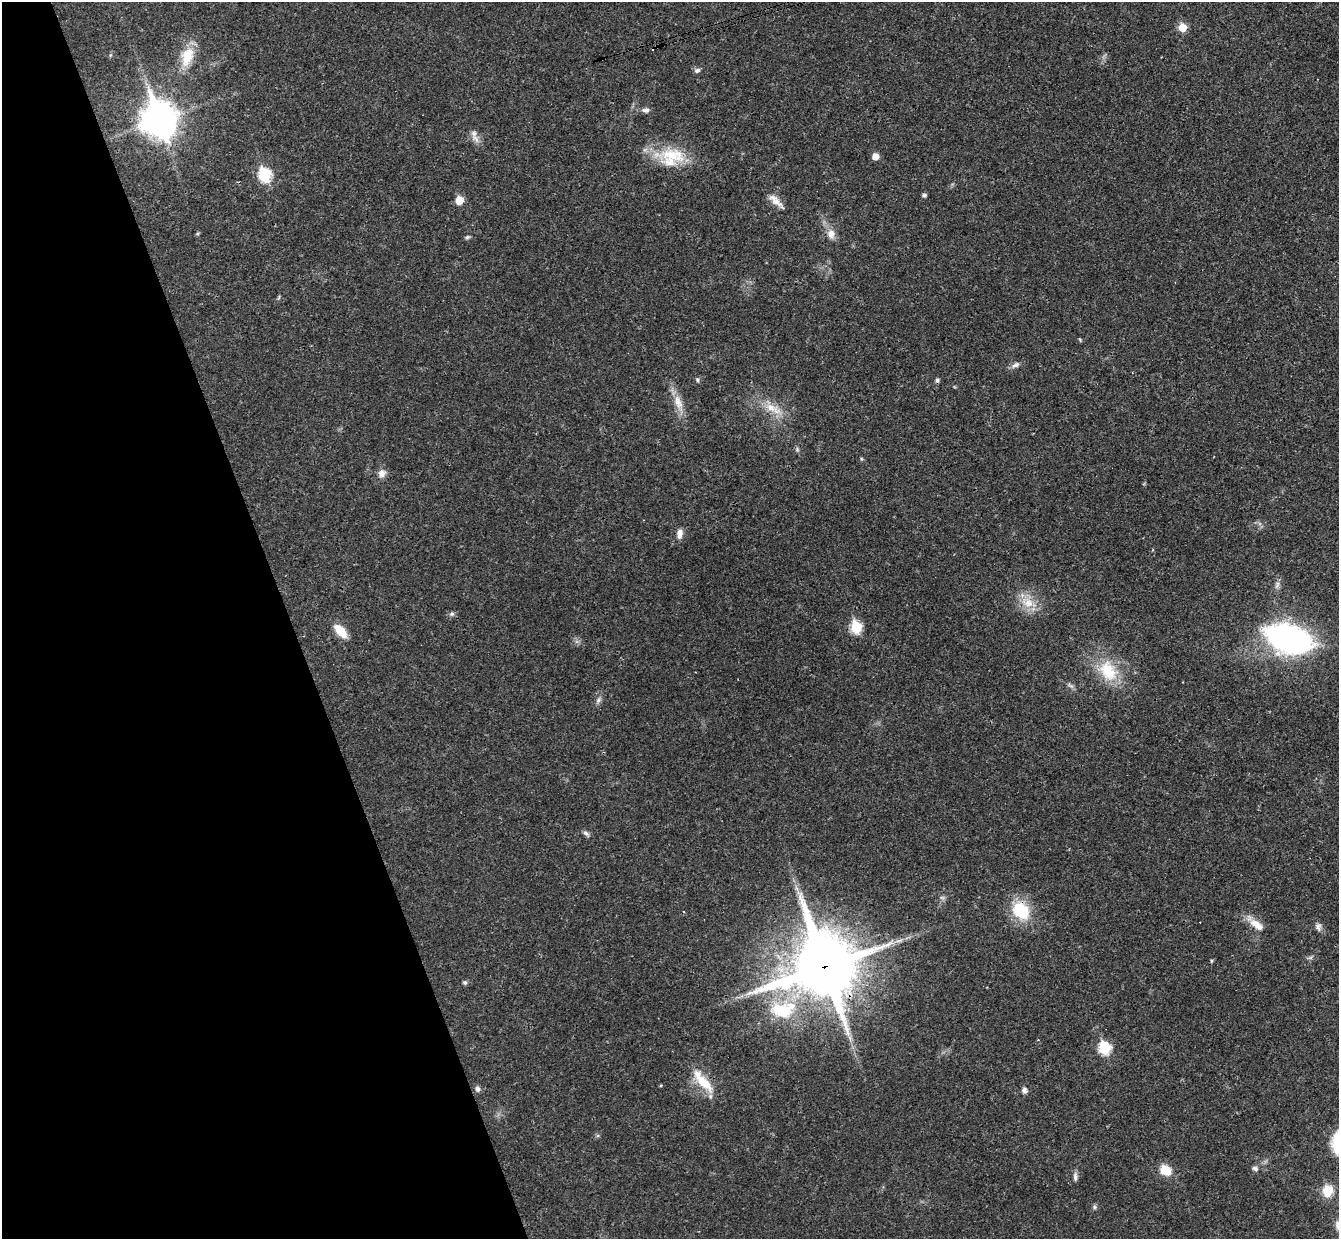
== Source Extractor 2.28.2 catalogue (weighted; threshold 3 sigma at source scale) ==
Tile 5 of 4 x 4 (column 1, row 2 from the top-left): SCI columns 56-1392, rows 2645-3881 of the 5460 x 5411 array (HDU 1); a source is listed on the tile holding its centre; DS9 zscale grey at full resolution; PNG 1341 x 1241 px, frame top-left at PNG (2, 2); no overlay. Shown black and unused: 22% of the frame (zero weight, under 3 of 4 exposures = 6% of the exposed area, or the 3 px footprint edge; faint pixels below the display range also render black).
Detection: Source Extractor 2.28.2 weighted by HDU 2 'WHT'; one run over the whole footprint, this tile lists its part. Background 0.0325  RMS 0.0025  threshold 0.0114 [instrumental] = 3 sigma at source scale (4.5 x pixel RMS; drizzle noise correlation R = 1.50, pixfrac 1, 0.05/0.05 arcsec/px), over >= 5 px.
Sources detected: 53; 2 too faint to see at this stretch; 2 cosmic-ray / hot-pixel residue — not listed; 2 inside a brighter listed object's ellipse — not listed separately; the other 47 listed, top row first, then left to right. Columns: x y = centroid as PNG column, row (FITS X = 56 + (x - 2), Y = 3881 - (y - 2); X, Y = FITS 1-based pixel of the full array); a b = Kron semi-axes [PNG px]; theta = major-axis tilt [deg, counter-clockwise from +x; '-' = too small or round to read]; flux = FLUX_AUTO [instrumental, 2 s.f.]
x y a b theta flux
1182 27 6 6 - 5.6
187 56 25 14 72 6.7
697 70 8 6 21 0.72
645 110 10 6 -3 0.94
159 120 13 11 -73 520
474 133 10 8 -81 1.3
671 155 43 19 -9 11
875 156 5 5 - 2.6
264 175 7 6 - 25
924 195 4 4 - 0.72
459 200 6 5 - 5.3
776 202 25 7 -40 2.3
831 234 14 11 -82 2.2
467 237 6 5 - 0.44
1016 365 12 7 17 1
697 380 6 5 - 0.41
678 403 25 10 -69 3.6
772 408 27 10 -29 4.8
382 473 11 10 - 1.5
679 534 12 7 81 1.7
1277 585 13 5 71 0.89
1027 602 21 14 -32 4.9
452 614 7 6 - 0.62
856 627 7 6 - 17
341 631 19 10 -49 4.1
1289 639 35 20 -18 86
1108 671 32 23 -55 11
598 700 10 5 59 0.83
586 833 10 5 -34 0.71
1021 911 18 14 -46 13
1256 924 26 9 -39 3.4
1319 927 11 7 -84 0.99
899 941 11 3 15 0.98
1310 958 7 4 19 0.47
1211 961 4 4 - 0.32
824 966 23 22 - 1900
465 982 6 5 - 0.5
782 1010 29 18 -12 13
1104 1048 7 6 - 20
703 1081 40 12 -49 6.8
477 1089 8 6 -72 0.77
1024 1090 7 6 - 0.84
1255 1168 8 6 -20 0.71
1165 1170 11 9 -28 5.4
1075 1177 11 5 -89 0.86
1327 1191 10 8 78 6.4
1094 1207 7 4 -90 0.45
Overlapping masked pixels (flux is a lower limit): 2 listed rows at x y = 1021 911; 824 966